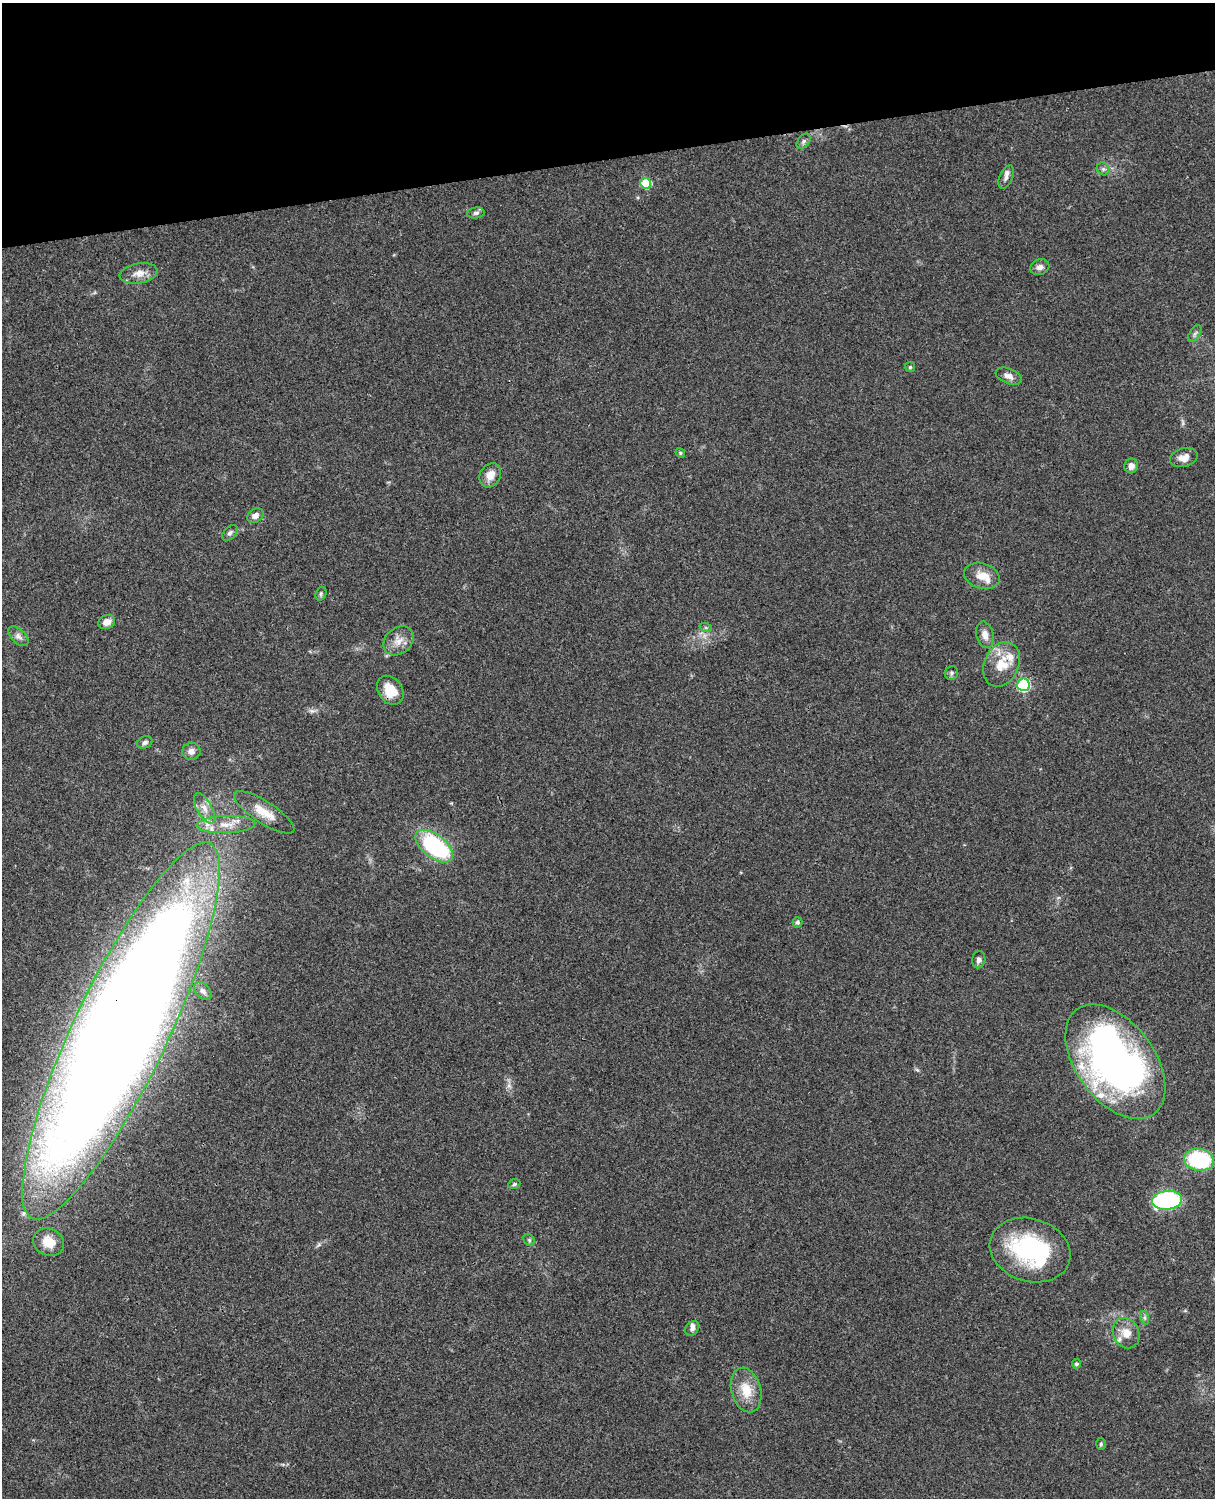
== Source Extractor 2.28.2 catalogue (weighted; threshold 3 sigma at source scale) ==
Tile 3 of 4 x 3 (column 3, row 1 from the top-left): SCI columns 2546-3758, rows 3269-4764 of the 5089 x 4927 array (HDU 1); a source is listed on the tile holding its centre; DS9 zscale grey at full resolution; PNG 1217 x 1500 px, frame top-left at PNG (2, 3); each listed source drawn as its Kron ellipse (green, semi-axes under 4 px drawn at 4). Shown black and unused: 10% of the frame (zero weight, under 3 of 4 exposures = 6% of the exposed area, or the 3 px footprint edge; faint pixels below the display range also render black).
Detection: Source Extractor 2.28.2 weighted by HDU 2 'WHT'; one run over the whole footprint, this tile lists its part. Background 0.0965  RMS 0.0063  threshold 0.0282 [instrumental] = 3 sigma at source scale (4.5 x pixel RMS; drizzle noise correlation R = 1.50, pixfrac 1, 0.05/0.05 arcsec/px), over >= 5 px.
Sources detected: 56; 1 inside a brighter object's white glare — neither listed nor drawn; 5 inside a brighter listed object's ellipse — not listed separately; the other 50 listed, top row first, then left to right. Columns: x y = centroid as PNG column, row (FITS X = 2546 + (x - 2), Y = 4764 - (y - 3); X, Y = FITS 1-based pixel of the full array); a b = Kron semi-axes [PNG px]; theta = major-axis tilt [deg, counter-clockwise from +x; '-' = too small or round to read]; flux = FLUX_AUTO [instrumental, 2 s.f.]
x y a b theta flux
804 141 9 5 50 1.8
1103 169 7 6 - 1.5
1006 177 12 6 66 2.7
646 183 5 5 - 26
476 213 9 5 8 1.9
1040 267 10 7 18 2.8
139 273 19 10 9 6.2
1195 334 9 5 57 1.6
910 367 5 5 - 0.87
1009 376 14 7 -22 3.7
680 453 5 4 - 0.89
1184 458 14 9 14 5.3
1131 466 7 7 - 3.4
490 475 13 10 59 6.5
255 516 8 6 35 3.4
230 533 9 6 48 2
982 576 18 12 -17 8.2
321 594 7 5 71 1.2
107 622 9 7 23 4.8
706 628 6 4 -19 0.83
985 635 13 8 -76 4.7
18 636 12 7 -44 2.8
399 641 17 13 40 6.9
1002 664 23 17 65 15
951 673 7 6 - 1.5
1023 685 6 6 - 69
390 690 16 12 -55 12
145 742 8 6 24 1.6
191 751 9 8 - 3.7
204 808 17 7 -60 5.4
264 812 35 11 -33 12
226 825 29 8 2 10
434 846 22 11 -38 75
797 922 5 4 - 1.6
979 960 8 6 78 1.9
203 991 10 7 -48 2.8
121 1031 207 47 65 2600
1115 1062 65 39 -53 300
1199 1160 15 11 -12 56
514 1184 6 5 - 0.97
1167 1200 15 9 6 86
529 1240 6 5 - 1
49 1242 16 13 -26 9.9
1030 1250 41 31 -18 67
1145 1318 7 4 -71 1.2
692 1328 8 6 52 2
1126 1333 16 13 -65 8.2
1076 1364 5 4 - 1.2
746 1390 23 14 -75 14
1101 1444 6 5 - 0.95
Overlapping masked pixels (flux is a lower limit): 1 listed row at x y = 121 1031
Isophote crosses this tile's border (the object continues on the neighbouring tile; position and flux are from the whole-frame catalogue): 1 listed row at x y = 121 1031